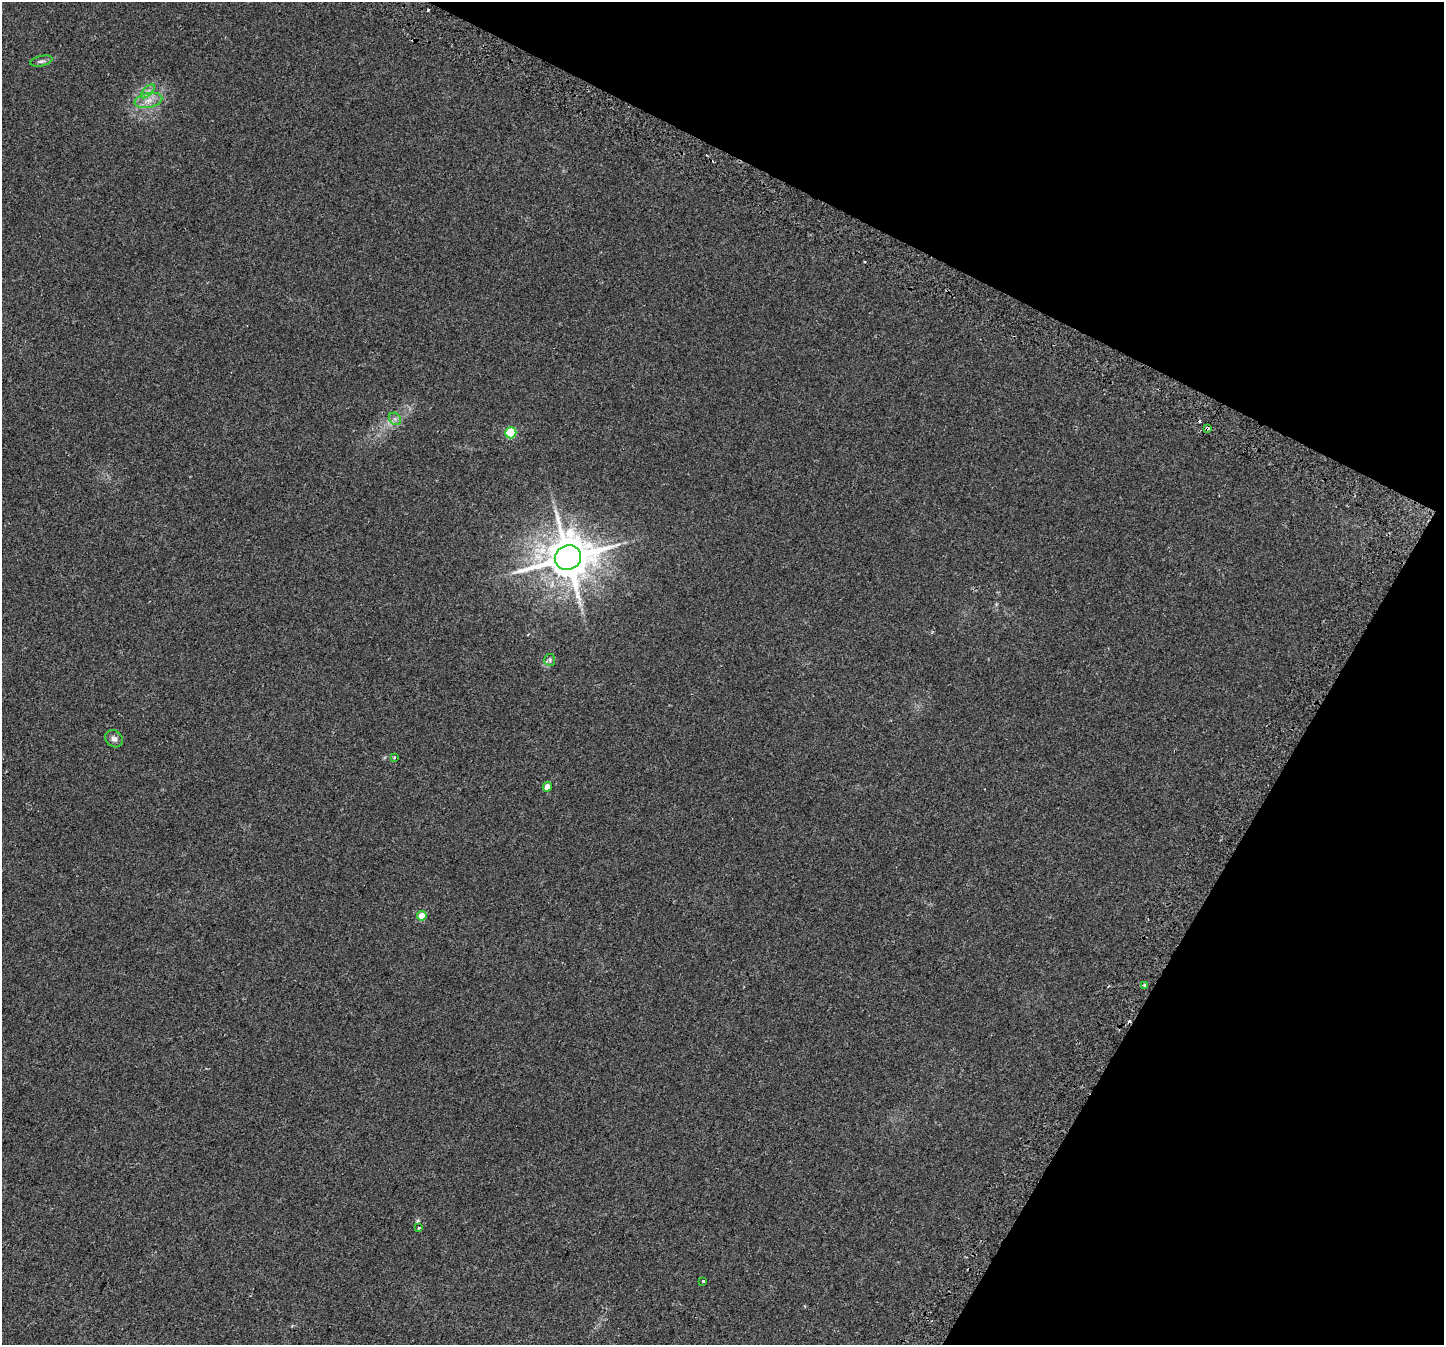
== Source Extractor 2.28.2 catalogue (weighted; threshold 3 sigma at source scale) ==
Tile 8 of 4 x 4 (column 4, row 2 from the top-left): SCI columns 4392-5833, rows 3026-4368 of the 5890 x 5987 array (HDU 1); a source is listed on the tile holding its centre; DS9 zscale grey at full resolution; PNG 1446 x 1347 px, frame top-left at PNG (2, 2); each listed source drawn as its Kron ellipse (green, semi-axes under 4 px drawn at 4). Shown black and unused: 24% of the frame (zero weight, under 2 of 3 exposures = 4% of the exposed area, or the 3 px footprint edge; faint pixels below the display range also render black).
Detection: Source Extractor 2.28.2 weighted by HDU 2 'WHT'; one run over the whole footprint, this tile lists its part. Background 0.0629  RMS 0.0063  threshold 0.0284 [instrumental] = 3 sigma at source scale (4.5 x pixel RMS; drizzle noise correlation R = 1.50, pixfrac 1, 0.0396/0.0396 arcsec/px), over >= 5 px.
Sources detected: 20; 5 cosmic-ray / hot-pixel residue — neither listed nor drawn; the other 15 listed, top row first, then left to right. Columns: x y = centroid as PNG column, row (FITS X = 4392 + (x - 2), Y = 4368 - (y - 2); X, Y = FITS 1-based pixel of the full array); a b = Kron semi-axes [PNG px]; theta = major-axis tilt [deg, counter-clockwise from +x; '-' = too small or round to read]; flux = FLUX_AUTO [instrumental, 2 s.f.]
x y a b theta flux
41 61 11 5 13 1.8
148 91 9 4 45 1.9
148 100 14 7 13 5.2
395 419 7 5 -45 1.8
1207 428 4 3 - 4
511 433 6 5 - 28
568 558 13 12 - 2400
550 660 6 5 - 1.2
114 739 9 7 -44 2.2
394 757 3 2 - 0.55
547 787 5 4 - 5.8
422 916 5 4 - 10
1145 985 3 3 - 3.9
419 1228 3 3 - 1.4
703 1281 3 3 - 1.8
Overlapping masked pixels (flux is a lower limit): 1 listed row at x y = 1207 428